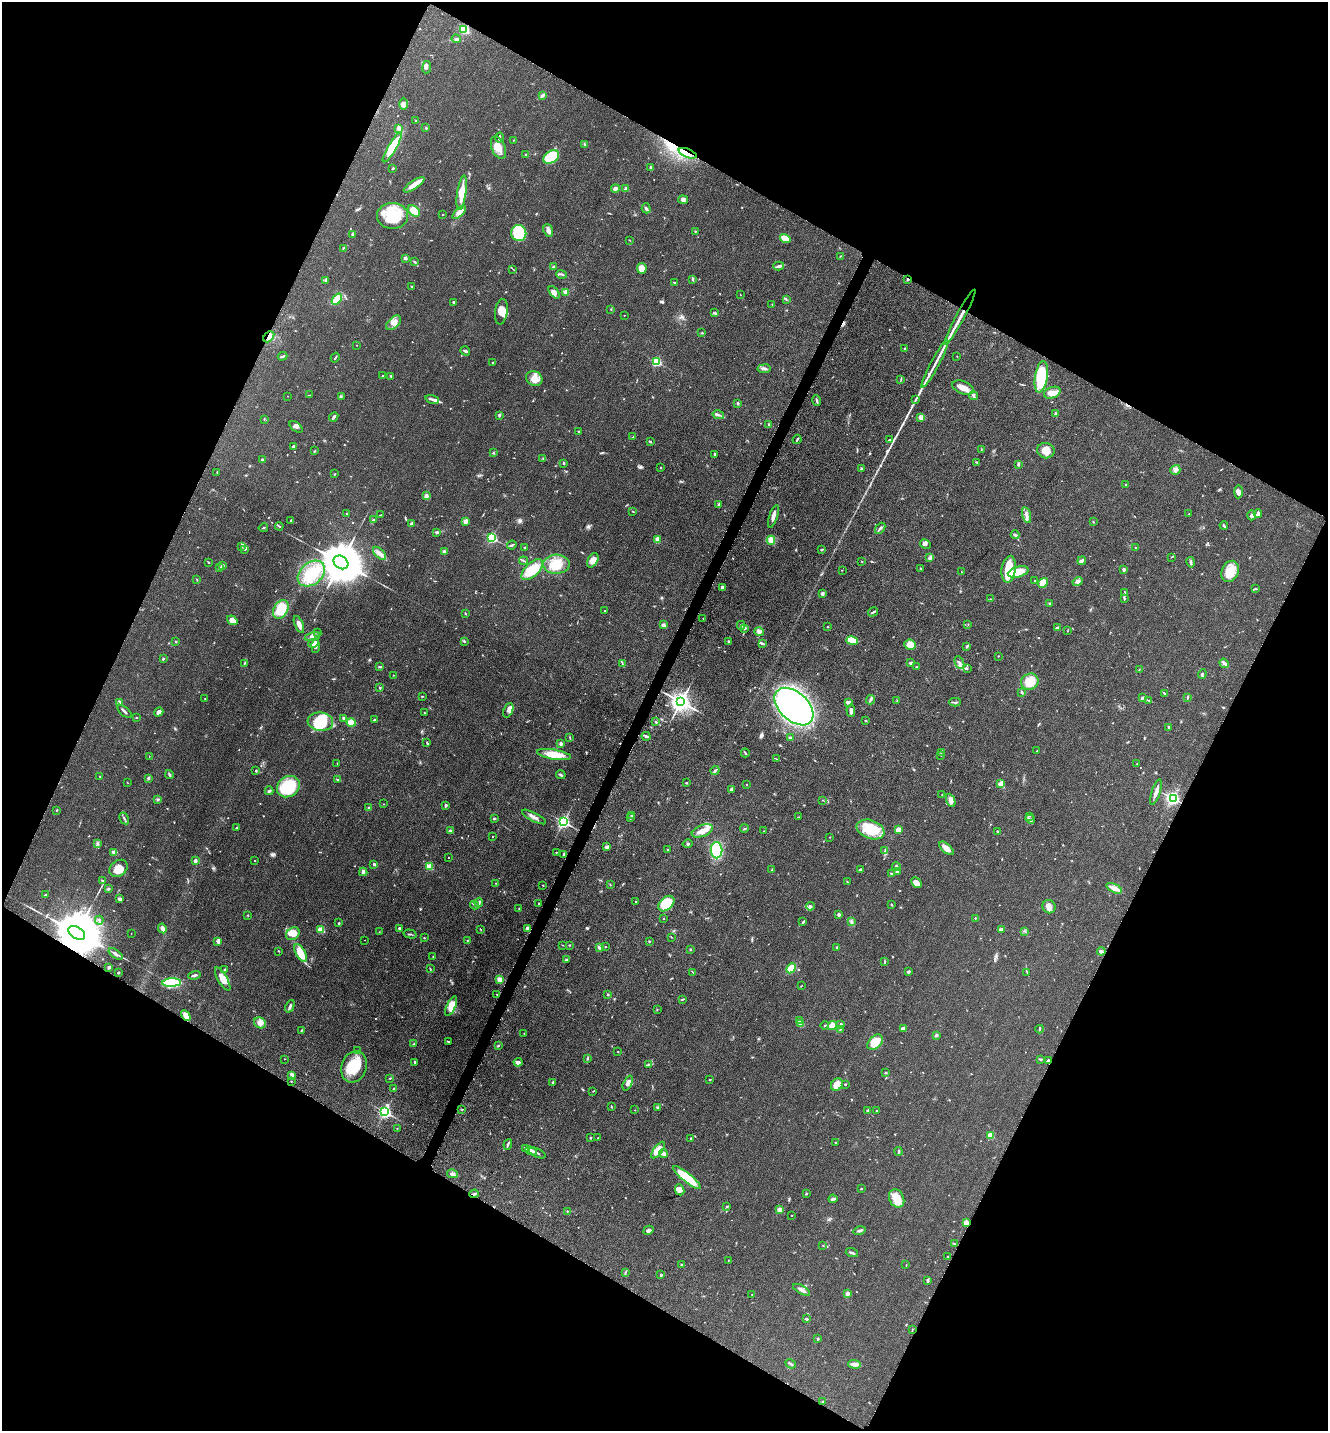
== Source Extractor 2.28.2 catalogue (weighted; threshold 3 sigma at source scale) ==
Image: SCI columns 299-5599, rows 42-5757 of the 5806 x 5775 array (HDU 1 of 3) = the unmasked area's bounding box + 8 px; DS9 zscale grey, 4 x 4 block average (1 PNG px = mean of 4 x 4 image px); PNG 1330 x 1433 px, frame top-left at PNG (2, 2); each listed source drawn as its Kron ellipse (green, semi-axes under 4 px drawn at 4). Shown black and unused: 46% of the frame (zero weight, under 3 of 5 exposures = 4% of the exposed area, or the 3 px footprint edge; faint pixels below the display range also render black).
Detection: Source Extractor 2.28.2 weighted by HDU 2 'WHT'. Background 0.0634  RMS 0.006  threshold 0.027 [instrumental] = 3 sigma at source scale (4.5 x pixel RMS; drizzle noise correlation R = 1.50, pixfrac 1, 0.05/0.05 arcsec/px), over >= 5 px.
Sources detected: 761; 3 too faint to see at this stretch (4 x 4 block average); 3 inside a brighter object's white glare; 4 cosmic-ray / hot-pixel residue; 1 long thin detection or spike segment (spike, bleed or trail) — neither listed nor drawn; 16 coinciding with a brighter row at this scale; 48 inside a brighter listed object's ellipse — not listed separately; of the other 686, all 500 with FLUX_AUTO >= 1.35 (the completeness limit of this list) listed and drawn (186 fainter detections not listed), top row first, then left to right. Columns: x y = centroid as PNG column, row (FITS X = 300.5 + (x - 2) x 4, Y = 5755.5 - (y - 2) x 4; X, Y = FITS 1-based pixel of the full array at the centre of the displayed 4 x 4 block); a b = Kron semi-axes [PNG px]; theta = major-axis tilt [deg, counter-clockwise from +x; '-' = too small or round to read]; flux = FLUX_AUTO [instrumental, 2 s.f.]
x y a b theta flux
464 30 4 3 - 78
456 39 4 2 - 5.3
427 67 6 3 82 7.4
542 95 4 3 - 6.1
404 104 6 3 -88 11
416 121 2 2 - 1.4
426 128 3 2 - 3.5
399 129 4 2 - 17
499 138 5 2 - 6.1
513 140 2 2 - 1.5
584 144 3 2 - 4.2
392 148 17 4 59 110
498 148 12 7 -69 35
687 153 9 3 -22 23
526 154 2 2 - 3.2
551 157 8 6 32 92
393 168 3 2 - 3.7
651 168 3 2 - 2.8
414 185 12 3 35 40
615 188 4 3 - 11
626 189 3 2 - 14
462 193 17 4 82 66
683 199 5 3 - 14
646 208 5 3 - 6.7
414 211 7 4 -40 39
459 212 8 4 43 20
443 215 2 2 - 1.5
393 216 15 13 0 130
548 231 6 4 -68 14
695 231 2 2 - 1.8
519 233 8 7 - 160
352 234 3 2 - 5.1
785 239 5 4 - 56
629 240 2 2 - 2.5
343 248 2 2 - 2.9
840 256 2 2 - 1.6
405 258 4 3 - 5.4
415 262 3 2 - 3.9
779 266 5 3 - 7.9
553 267 4 2 - 5.4
642 268 5 4 - 37
513 269 2 2 - 1.5
561 274 5 2 - 4.6
908 279 2 2 - 4.2
326 280 3 2 - 6.7
693 280 3 2 - 3.4
674 282 3 2 - 2.2
412 287 2 2 - 2.1
554 292 7 4 -51 16
565 292 2 2 - 38
740 294 2 2 - 1.5
337 299 6 4 51 38
786 299 3 2 - 1.7
453 302 2 2 - 16
772 304 2 2 - 2
611 309 2 2 - 2
501 312 13 6 81 35
715 313 4 2 - 5.1
624 315 3 2 - 1.5
960 317 31 2 61 44
393 323 9 5 44 24
702 333 2 2 - 1.9
269 337 6 4 46 19
357 345 2 2 - 1.4
905 348 2 2 - 4.1
465 351 5 2 - 5.5
282 356 5 2 - 5.5
957 356 2 2 - 1.4
335 357 5 2 - 4.6
657 362 2 2 - 320
493 363 2 2 - 5.5
935 364 27 2 62 35
764 369 6 2 7 8.1
383 375 2 2 - 1.6
391 376 3 2 - 6
1041 377 16 6 80 170
534 378 8 7 - 32
901 379 3 2 - 2.4
963 388 11 6 -20 35
1052 393 8 5 19 30
309 395 3 2 - 1.7
287 396 2 2 - 1.8
341 396 2 2 - 2.3
973 396 4 3 - 8.4
432 399 7 2 -18 10
916 399 4 2 - 3.7
817 400 5 2 - 5.9
738 403 2 2 - 5.8
1055 414 3 2 - 4.9
499 415 3 3 - 4.1
718 415 6 2 -13 8.6
334 417 5 2 - 8
921 417 4 3 - 22
264 419 2 2 - 2.1
768 425 4 2 - 3.1
296 427 7 4 -37 11
578 431 2 2 - 3.5
633 437 3 2 - 1.8
797 439 5 2 - 4.5
890 439 2 2 - 2.2
650 442 3 2 - 5.4
294 446 3 2 - 8.5
981 450 3 2 - 2.4
314 451 2 2 - 1.9
1046 451 9 7 -18 43
493 453 3 2 - 3.6
715 454 2 2 - 4.5
543 458 2 2 - 1.4
262 460 3 2 - 4.2
977 462 4 2 - 5.2
564 463 2 2 - 11
1018 464 3 2 - 5.5
660 467 2 2 - 1.9
861 469 3 2 - 3.3
1175 470 5 4 - 13
217 472 3 2 - 2.4
335 474 3 2 - 2.6
1126 485 3 2 - 2.4
1238 492 6 3 88 11
426 496 3 2 - 13
719 505 3 3 - 6.4
633 511 2 2 - 2.4
346 513 2 2 - 2.2
1189 514 2 2 - 1.8
1258 514 4 3 - 8
381 515 4 2 - 1.7
1027 515 8 3 -75 13
1251 515 5 3 - 7.4
773 516 11 3 72 19
291 520 3 2 - 3.9
373 520 3 2 - 3.9
465 521 2 2 - 82
1093 522 2 2 - 2.5
412 524 2 2 - 48
1224 525 4 2 - 4.6
279 526 4 2 - 3.3
263 528 5 2 - 2.5
880 528 6 2 50 7.3
437 532 3 2 - 6
1015 535 4 2 - 8
492 538 2 2 - 490
657 540 4 3 - 22
771 540 4 3 - 28
925 544 5 4 - 10
512 545 5 2 - 6.4
242 546 3 2 - 2.4
525 547 2 2 - 2.9
1136 547 2 2 - 1.8
245 549 3 2 - 2.1
821 550 3 2 - 2.3
444 552 3 3 - 14
379 553 8 3 -47 14
1172 557 2 2 - 1.7
930 558 3 2 - 21
593 560 8 5 61 27
523 561 4 2 - 3.9
1082 561 4 2 - 16
208 562 3 2 - 2.5
341 562 8 6 -37 19000
862 562 2 2 - 1.5
1191 562 5 2 - 9
556 564 13 9 3 65
223 565 4 2 - 3
219 568 3 2 - 3.6
920 569 2 2 - 9.2
1009 569 13 7 83 98
1124 569 4 3 - 6
532 570 13 7 44 91
842 570 2 2 - 1.6
1230 571 11 8 65 59
962 572 3 2 - 1.6
1018 572 10 5 15 60
311 574 15 11 40 81
197 580 3 2 - 1.9
1035 581 2 2 - 2.9
1078 581 5 4 - 11
1043 583 5 4 - 51
722 587 2 2 - 29
1255 589 3 2 - 3.2
822 593 2 2 - 35
1124 593 4 2 - 3.5
991 599 3 2 - 1.5
1124 599 3 2 - 3.1
1050 603 3 2 - 6.2
281 609 10 7 60 100
605 611 3 2 - 2
873 612 5 2 - 6
465 613 4 2 - 2.7
703 618 2 2 - 1.7
232 620 6 4 -38 30
299 624 9 3 -68 25
968 624 3 2 - 2.5
663 625 3 2 - 10
741 625 4 2 - 9.5
828 627 2 2 - 4.8
744 628 3 2 - 11
1057 628 4 2 - 8.5
1067 631 2 2 - 1.4
759 632 5 3 - 7.9
318 633 2 2 - 1.7
312 636 8 3 13 12
852 640 6 4 -13 65
464 641 2 2 - 4.1
729 641 3 2 - 3.9
176 642 2 2 - 4.2
313 643 5 3 - 18
762 643 4 2 - 6.3
910 645 6 5 - 41
316 646 7 2 88 13
967 646 3 2 - 6.2
998 656 2 2 - 2
163 659 3 2 - 3.4
244 663 3 2 - 2.7
622 663 4 2 - 2.8
911 663 2 2 - 13
959 663 7 3 -65 9.7
1224 663 5 2 - 7.9
379 667 3 2 - 3.2
916 667 2 2 - 3.1
967 669 2 2 - 1.8
1139 670 2 2 - 2.3
1202 674 5 2 - 4.5
393 675 2 2 - 2
1030 682 9 8 - 64
380 688 2 2 - 3.5
1022 693 4 3 - 5.7
1164 693 4 2 - 3.8
422 696 2 2 - 2.2
1142 698 3 2 - 6.2
1187 698 2 2 - 2.2
205 699 2 2 - 2.5
871 700 4 2 - 5.6
1149 700 3 2 - 2.5
897 701 2 2 - 1.5
119 702 3 3 - 8.9
681 702 3 3 - 2900
848 702 4 2 - 11
955 702 6 2 0 5.2
794 707 23 14 -42 1300
508 710 8 4 68 15
125 711 9 2 -42 9.9
851 711 6 3 -87 12
159 712 5 4 - 11
424 713 2 2 - 2.4
136 718 3 2 - 2.5
344 718 4 3 - 7.4
374 720 2 2 - 3.8
865 721 2 2 - 3.3
320 722 13 9 -8 100
656 722 3 2 - 4.6
351 723 5 3 - 53
1168 728 3 2 - 4.1
646 736 4 3 - 6.8
570 737 4 2 - 2.3
790 738 3 2 - 5.9
427 742 3 2 - 2.5
561 744 3 3 - 7.8
1037 751 2 2 - 2.2
745 753 4 2 - 4.2
941 753 3 2 - 2.3
554 754 17 5 -10 64
941 755 2 2 - 2.2
149 756 2 2 - 1.5
776 759 2 2 - 1.4
337 763 2 2 - 1.4
1137 764 2 2 - 1.8
715 770 5 2 - 6.3
256 771 3 2 - 3.2
169 774 4 2 - 5.4
561 775 5 3 - 6.2
100 777 3 2 - 2.1
148 778 2 2 - 5.8
338 780 3 2 - 5.2
128 783 3 2 - 1.4
686 783 2 2 - 2.9
747 784 2 2 - 2.1
1001 784 2 2 - 120
288 787 12 10 36 170
732 789 3 2 - 17
269 791 4 2 - 6.5
1156 792 13 3 73 18
942 795 2 2 - 1.4
157 799 3 2 - 3.7
1173 799 2 2 - 580
822 800 2 2 - 1.8
951 800 7 4 -67 15
384 804 2 2 - 1.4
446 805 3 2 - 5.7
369 808 2 2 - 21
57 810 3 2 - 2.4
632 815 2 2 - 2.3
1030 816 3 2 - 1.6
534 817 13 2 -28 16
630 817 2 2 - 2.4
798 817 2 2 - 1.5
124 818 6 2 -59 6
494 818 3 2 - 3.3
1030 819 5 2 - 3.8
563 822 2 2 - 880
237 828 3 2 - 3.6
744 829 4 2 - 2.7
871 829 14 9 -21 100
898 830 3 3 - 24
450 831 4 3 - 7.2
702 831 11 5 21 29
763 831 2 2 - 1.4
997 831 2 2 - 2.7
492 837 2 2 - 1.7
830 837 2 2 - 1.6
97 843 4 2 - 5.1
688 844 5 2 - 2.8
607 847 3 2 - 12
946 848 9 4 -41 26
668 849 2 2 - 4.7
716 850 8 6 -89 140
885 851 2 2 - 2.6
114 852 3 2 - 21
556 852 3 2 - 2
563 854 4 2 - 4.4
448 857 2 2 - 2.1
195 861 2 2 - 40
255 861 2 2 - 1.6
374 864 3 2 - 6.5
429 867 2 2 - 150
896 867 4 2 - 5.7
118 868 10 7 36 39
772 869 3 2 - 1.6
861 869 4 2 - 4.9
363 872 4 2 - 15
897 872 3 2 - 6.6
891 873 3 2 - 2.5
102 880 3 2 - 4
847 882 3 2 - 2.5
495 883 2 2 - 1.7
916 883 6 4 -44 25
543 885 2 2 - 1.7
610 885 2 2 - 1.9
1114 888 8 3 -24 27
108 889 3 2 - 4
45 895 2 2 - 3.4
119 899 3 3 - 6.1
636 902 2 2 - 8.7
479 903 5 2 - 6.7
539 903 3 2 - 2.5
666 904 9 6 43 110
891 904 3 2 - 2.7
474 905 4 2 - 4.8
810 906 4 2 - 6.3
1049 907 7 6 - 22
519 909 3 2 - 2
248 915 2 2 - 1.8
839 915 2 2 - 33
975 918 2 2 - 6
664 919 2 2 - 2.1
99 920 4 2 - 5.2
803 922 4 2 - 3.6
851 922 2 2 - 2.6
339 923 2 2 - 4.2
162 928 5 3 - 16
399 928 2 2 - 14
528 928 3 3 - 20
481 929 3 2 - 1.8
1001 929 4 2 - 9.8
321 930 4 3 - 35
1025 931 3 2 - 2.5
379 932 2 2 - 1.4
77 933 9 5 -32 32000
131 934 2 2 - 1.4
293 934 7 5 38 39
410 934 7 2 -15 4.3
671 937 3 2 - 1.8
424 938 2 2 - 2.3
365 940 2 2 - 1.6
218 941 4 3 - 8.4
467 941 3 2 - 2.1
649 941 2 2 - 3
562 945 2 2 - 2.1
569 945 2 2 - 3.7
600 947 2 2 - 62
605 947 2 2 - 2.1
836 947 2 2 - 7.3
690 949 2 2 - 12
279 951 2 2 - 1.8
1101 951 4 3 - 8.5
301 953 10 4 -60 63
116 954 8 3 -36 11
433 957 2 2 - 2.3
567 960 4 3 - 5.6
884 962 4 2 - 2.6
109 967 2 2 - 32
791 968 5 2 - 97
430 969 3 2 - 2.6
224 970 2 2 - 3.6
909 971 3 3 - 4.2
693 972 2 2 - 1.6
1027 972 2 2 - 1.5
118 973 4 2 - 3.1
194 975 6 2 14 8.7
223 979 13 4 -59 43
499 980 3 3 - 24
172 983 9 4 3 210
801 986 3 2 - 1.7
496 994 2 2 - 1.8
608 994 2 2 - 7.6
682 999 4 2 - 3.3
290 1006 6 3 65 9.1
451 1006 10 4 65 41
657 1010 2 2 - 1.7
186 1016 6 3 -59 36
800 1020 3 3 - 8.5
260 1023 6 5 - 23
801 1023 2 2 - 100
841 1024 2 2 - 11
832 1025 5 4 - 24
825 1026 4 2 - 3.2
903 1028 4 2 - 18
840 1029 3 2 - 2.2
1040 1029 4 2 - 3.5
302 1030 3 2 - 2.4
524 1034 2 2 - 2.2
936 1035 2 2 - 8.9
448 1042 4 2 - 3.3
875 1042 9 6 42 81
414 1043 4 2 - 2.9
498 1046 2 2 - 4.5
358 1051 2 2 - 1.6
618 1052 2 2 - 1.9
587 1058 4 2 - 3.4
284 1059 2 2 - 1.5
1040 1059 2 2 - 5.6
1048 1061 3 2 - 7.6
415 1062 3 3 - 4.6
518 1062 4 2 - 13
648 1065 3 2 - 1.7
354 1067 16 12 72 110
885 1073 2 2 - 4
292 1075 4 3 - 15
390 1078 3 2 - 2.4
710 1079 3 2 - 2.2
291 1081 2 2 - 1.5
553 1082 4 2 - 5
628 1083 8 3 66 13
845 1084 2 2 - 3.1
837 1085 7 5 48 61
394 1089 2 2 - 3.3
593 1091 3 2 - 1.7
611 1107 2 2 - 1.4
657 1108 3 2 - 3
462 1110 2 2 - 2.2
635 1110 2 2 - 1.4
868 1110 2 2 - 2.3
876 1111 2 2 - 2.8
385 1112 3 2 - 730
397 1129 2 2 - 1.8
991 1135 2 2 - 170
591 1138 2 2 - 3.5
598 1138 2 2 - 1.6
690 1139 2 2 - 1.9
835 1142 2 2 - 1.6
508 1144 5 2 - 6.6
525 1148 3 2 - 3.2
658 1150 10 4 52 47
531 1151 6 4 -24 12
899 1151 4 2 - 5.1
537 1153 9 2 -26 7.3
663 1154 4 3 - 21
452 1174 5 3 - 13
687 1177 17 4 -39 120
861 1189 2 2 - 3.1
680 1190 5 4 - 19
474 1194 4 2 - 6.5
806 1194 3 2 - 3.7
897 1198 9 7 -63 57
833 1199 4 2 - 7.8
727 1206 2 2 - 2.3
780 1210 4 3 - 20
567 1211 2 2 - 1.7
791 1215 2 2 - 1.9
966 1223 3 2 - 21
648 1230 5 4 - 9.9
860 1231 6 2 15 7.8
954 1244 2 2 - 1.6
823 1245 2 2 - 1.4
852 1253 6 2 -16 7.6
948 1256 2 2 - 2.1
728 1260 2 2 - 1.6
681 1264 2 2 - 1.5
906 1265 2 2 - 1.4
626 1272 3 2 - 3.3
661 1275 3 2 - 4.7
927 1280 4 2 - 4.4
802 1290 9 3 -29 16
848 1293 3 3 - 12
752 1295 2 2 - 2.4
806 1319 3 2 - 4.2
912 1330 2 2 - 1.6
818 1339 3 2 - 3.1
791 1364 5 2 - 7.2
855 1364 6 2 -3 22
822 1402 2 2 - 1.6
Overlapping masked pixels (flux is a lower limit): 8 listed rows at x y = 687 153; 908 279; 960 317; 269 337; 77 933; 186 1016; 474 1194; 966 1223
Diffuse or blended objects may show on this block-average render without a row.